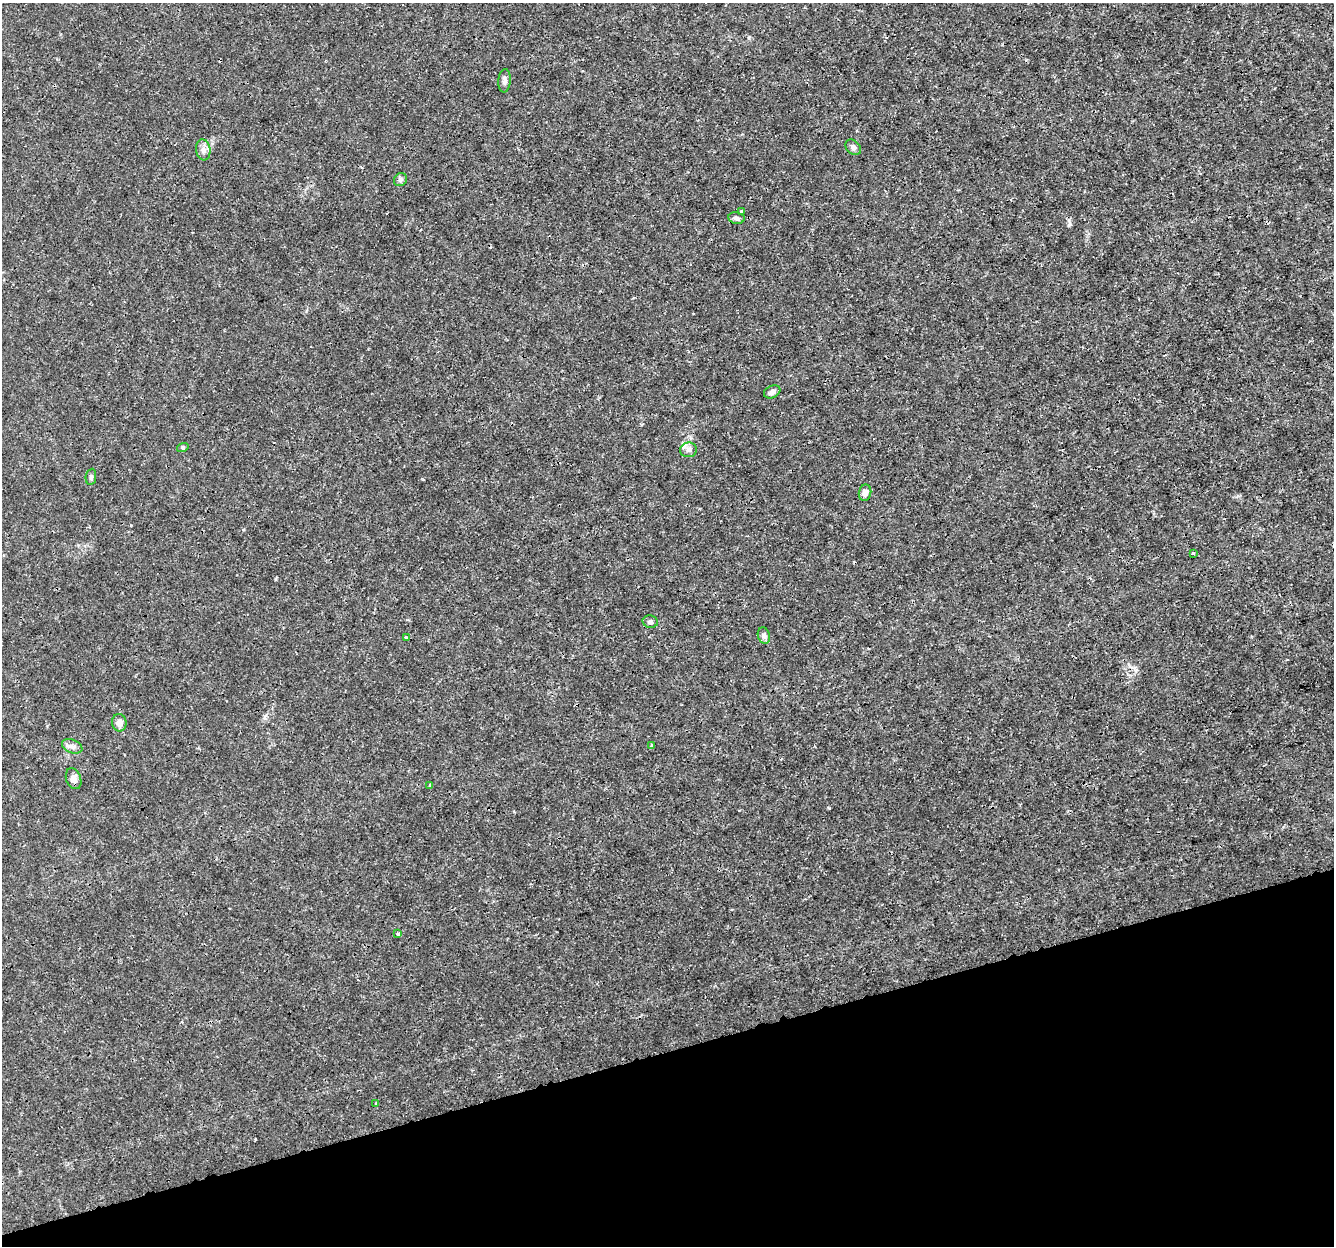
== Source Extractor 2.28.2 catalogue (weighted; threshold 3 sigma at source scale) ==
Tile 14 of 4 x 4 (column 2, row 4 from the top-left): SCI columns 1333-2664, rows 62-1305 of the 5331 x 5145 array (HDU 1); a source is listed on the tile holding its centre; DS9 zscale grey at full resolution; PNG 1336 x 1248 px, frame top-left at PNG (2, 3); each listed source drawn as its Kron ellipse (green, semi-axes under 4 px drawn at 4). Shown black and unused: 16% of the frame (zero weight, under 3 of 4 exposures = <1% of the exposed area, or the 3 px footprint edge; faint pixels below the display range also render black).
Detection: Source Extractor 2.28.2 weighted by HDU 2 'WHT'; one run over the whole footprint, this tile lists its part. Background 0.0019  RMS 8.0e-04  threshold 0.00358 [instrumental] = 3 sigma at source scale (4.5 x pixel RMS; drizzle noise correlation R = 1.50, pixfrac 1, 0.0396/0.0396 arcsec/px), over >= 5 px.
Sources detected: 23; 1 inside a brighter listed object's ellipse — not listed separately; the other 22 listed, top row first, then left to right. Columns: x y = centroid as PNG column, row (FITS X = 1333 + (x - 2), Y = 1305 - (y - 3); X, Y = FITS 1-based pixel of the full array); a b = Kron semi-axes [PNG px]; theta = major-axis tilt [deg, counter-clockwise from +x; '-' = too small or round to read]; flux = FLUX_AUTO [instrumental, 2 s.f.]
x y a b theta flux
504 81 11 6 85 0.26
853 147 9 6 -50 0.27
203 150 10 7 -82 0.36
400 180 7 6 - 0.19
742 211 3 3 - 0.11
736 218 8 6 -9 0.2
772 392 8 6 25 0.32
183 447 6 4 18 0.1
689 450 8 7 - 0.28
91 477 8 5 82 0.14
865 493 8 6 78 0.38
1193 553 3 3 - 0.14
650 622 7 6 - 0.21
764 636 8 6 -73 0.22
406 637 4 4 - 0.12
119 723 9 7 -82 0.43
652 745 4 4 - 0.079
72 746 11 6 -21 0.34
74 779 11 7 -70 0.45
430 785 4 3 - 0.1
398 934 4 4 - 0.11
376 1104 3 3 - 0.069
Unlisted compact peaks at least as high as the median listed source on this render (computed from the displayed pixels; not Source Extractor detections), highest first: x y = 1070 224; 829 808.